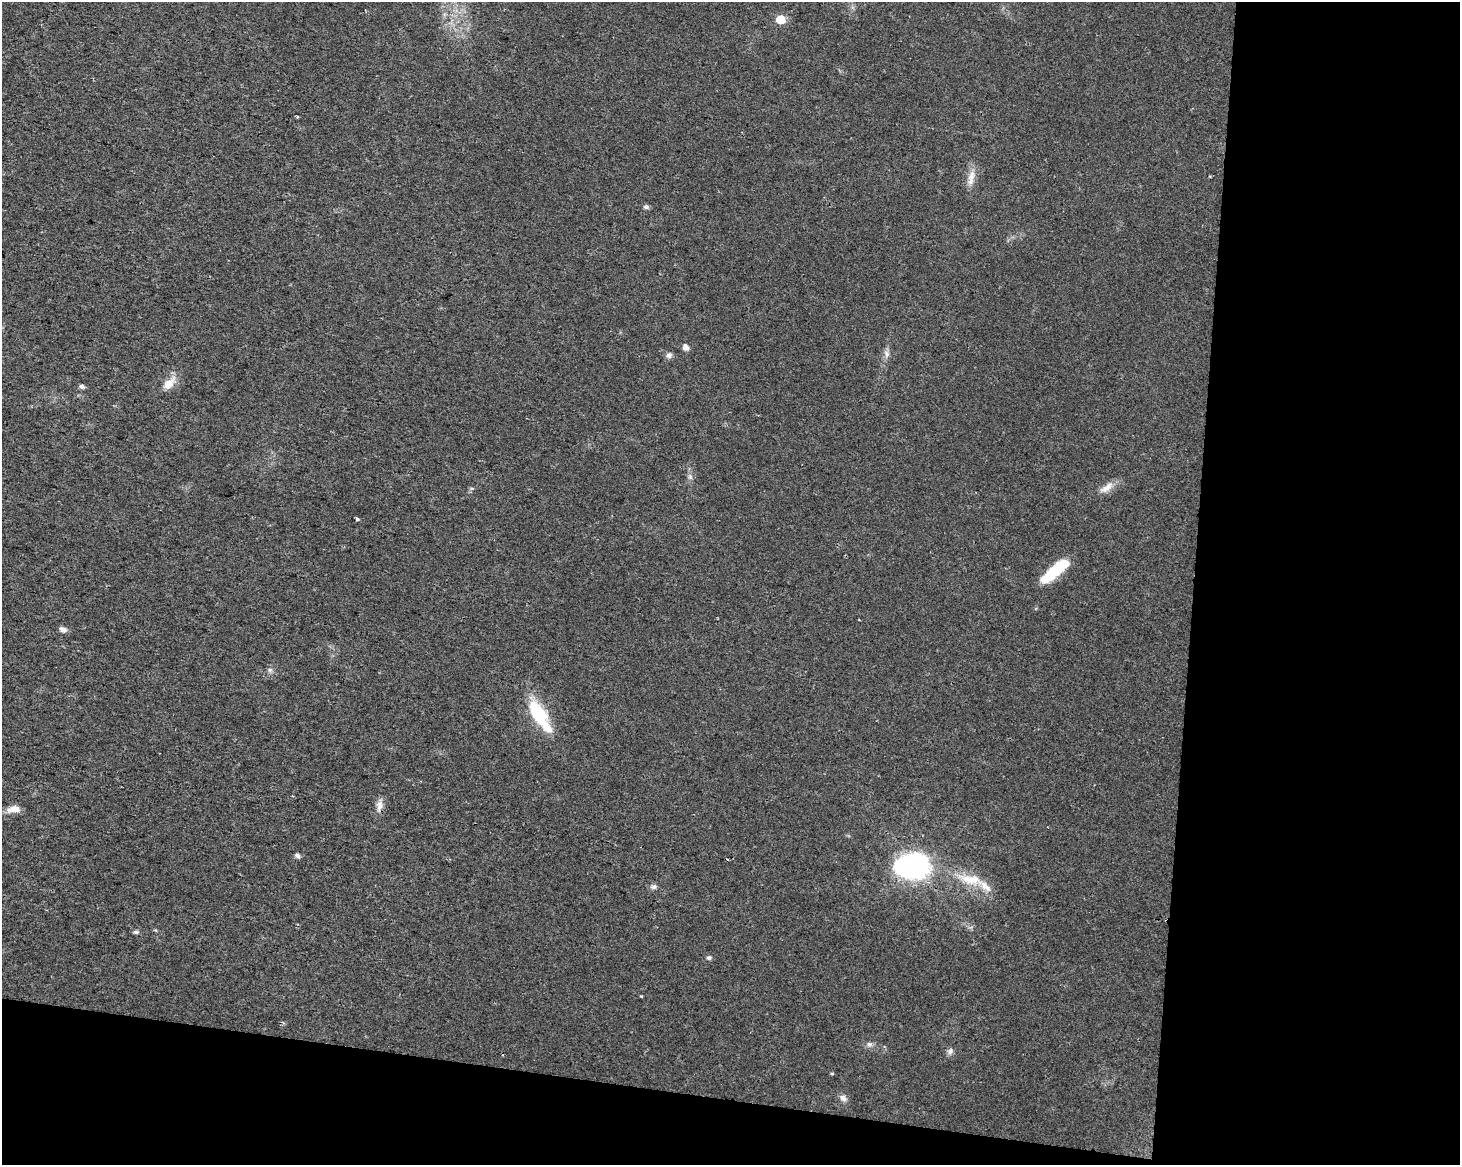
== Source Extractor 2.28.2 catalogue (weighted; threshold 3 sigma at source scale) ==
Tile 12 of 3 x 4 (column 3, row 4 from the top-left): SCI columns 3203-4660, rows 1-1163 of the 4889 x 4662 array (HDU 1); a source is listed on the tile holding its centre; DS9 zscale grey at full resolution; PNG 1462 x 1167 px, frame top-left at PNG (2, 2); no overlay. Shown black and unused: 24% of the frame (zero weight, under 2 of 3 exposures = <1% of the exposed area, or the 3 px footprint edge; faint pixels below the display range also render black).
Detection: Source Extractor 2.28.2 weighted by HDU 2 'WHT'; one run over the whole footprint, this tile lists its part. Background 0.0254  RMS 0.0053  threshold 0.0239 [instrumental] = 3 sigma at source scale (4.5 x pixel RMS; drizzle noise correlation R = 1.50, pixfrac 1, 0.0396/0.0396 arcsec/px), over >= 5 px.
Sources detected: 33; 2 inside a brighter object's white glare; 1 cosmic-ray / hot-pixel residue — not listed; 2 inside a brighter listed object's ellipse — not listed separately; the other 28 listed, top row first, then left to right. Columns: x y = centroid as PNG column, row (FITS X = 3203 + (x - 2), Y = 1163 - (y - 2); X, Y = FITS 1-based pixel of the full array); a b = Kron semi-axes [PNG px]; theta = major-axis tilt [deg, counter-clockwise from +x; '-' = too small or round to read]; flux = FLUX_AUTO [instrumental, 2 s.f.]
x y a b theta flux
781 19 6 5 - 16
297 117 3 3 - 1.6
971 178 25 7 79 5.2
646 207 6 5 - 1.5
686 347 5 5 - 3.3
886 354 10 7 -71 2.3
669 355 8 7 - 1.8
169 384 19 10 47 6.4
82 386 6 4 -9 1.6
690 477 8 6 -70 1.5
1106 488 23 8 35 5.1
357 519 3 3 - 1.1
1053 572 30 11 39 22
63 630 8 6 -23 2.4
270 670 6 5 - 1.1
539 713 30 13 -59 29
379 806 16 8 80 3.9
14 809 17 8 6 4.7
297 856 6 5 - 1.6
917 867 9 8 - 330
971 879 36 13 -11 15
654 887 8 7 - 1.6
136 932 7 5 0 1.1
709 958 6 6 - 1.1
869 1044 8 6 -15 1.6
950 1051 9 7 64 1.9
832 1074 5 3 - 0.53
843 1098 10 7 -46 2.5